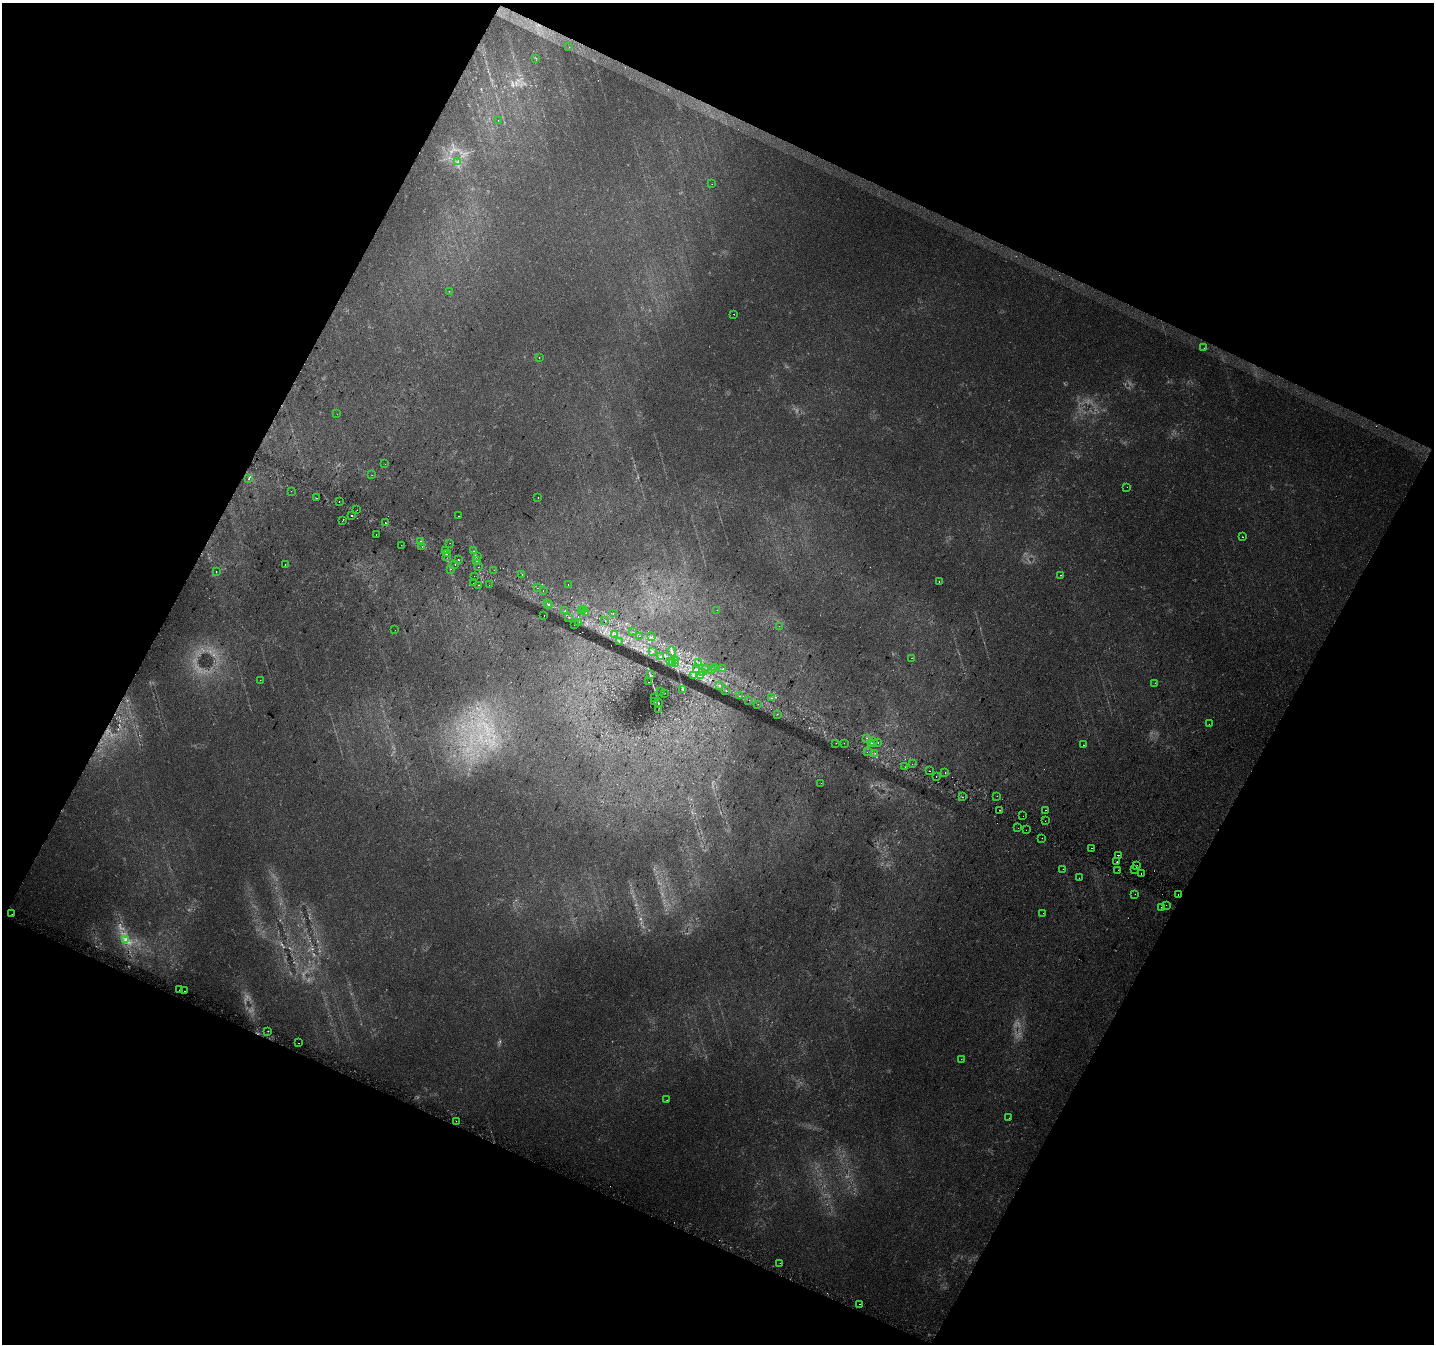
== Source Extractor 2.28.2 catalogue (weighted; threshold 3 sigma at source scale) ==
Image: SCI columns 28-5753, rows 307-5671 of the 5773 x 5911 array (HDU 1 of 3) = the unmasked area's bounding box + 8 px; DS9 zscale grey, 4 x 4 block average (1 PNG px = mean of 4 x 4 image px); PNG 1436 x 1346 px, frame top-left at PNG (2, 3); each listed source drawn as its Kron ellipse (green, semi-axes under 4 px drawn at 4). Shown black and unused: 45% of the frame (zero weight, under 2 of 3 exposures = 2% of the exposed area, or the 3 px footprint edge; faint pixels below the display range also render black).
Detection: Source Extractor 2.28.2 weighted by HDU 2 'WHT'. Background 0.0321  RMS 0.01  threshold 0.046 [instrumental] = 3 sigma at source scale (4.5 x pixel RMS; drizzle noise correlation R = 1.50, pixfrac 1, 0.0396/0.0396 arcsec/px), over >= 5 px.
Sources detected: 202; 20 too faint to see at this stretch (4 x 4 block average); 18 cosmic-ray / hot-pixel residue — neither listed nor drawn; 6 coinciding with a brighter row at this scale — not listed separately; the other 158 listed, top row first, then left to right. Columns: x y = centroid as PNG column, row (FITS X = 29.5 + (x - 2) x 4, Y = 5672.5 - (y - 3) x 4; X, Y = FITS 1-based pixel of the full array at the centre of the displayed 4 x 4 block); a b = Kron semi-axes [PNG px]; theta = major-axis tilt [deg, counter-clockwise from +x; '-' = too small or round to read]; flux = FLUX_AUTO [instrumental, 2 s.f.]
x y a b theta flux
569 47 2 2 - 2.2
536 58 2 2 - 1.6
498 120 2 2 - 0.96
457 162 2 2 - 2.3
712 184 2 2 - 1.2
449 291 2 2 - 1.4
734 314 2 2 - 12
1204 348 2 2 - 0.93
539 357 2 2 - 4.2
337 414 2 2 - 1
385 464 2 2 - 2.1
372 475 2 2 - 1.4
249 478 2 2 - 4.9
1127 487 2 2 - 0.9
291 491 2 2 - 5.4
317 498 2 2 - 4.4
538 498 2 2 - 7.7
339 502 2 2 - 3.8
357 510 2 2 - 14
351 516 2 2 - 22
458 516 2 2 - 4
342 521 2 2 - 4.3
385 523 2 2 - 9.5
376 535 2 2 - 19
1242 537 2 2 - 5.3
420 541 2 2 - 5
450 543 2 2 - 4.1
401 545 2 2 - 3.1
422 546 2 2 - 2.5
445 551 2 2 - 3.9
474 551 2 2 - 2.9
447 553 2 2 - 11
447 556 2 2 - 1.5
477 556 2 2 - 6.6
458 559 2 2 - 9.2
476 560 2 2 - 6.1
455 564 2 2 - 4.4
285 565 2 2 - 3
478 567 2 2 - 12
450 569 2 2 - 2.9
494 570 2 2 - 4.3
216 571 2 2 - 2.4
522 575 2 2 - 2.4
1061 575 2 2 - 2.3
474 576 2 2 - 3.2
939 581 2 2 - 5.5
474 583 2 2 - 12
479 585 2 2 - 32
489 585 2 2 - 2.5
568 585 2 2 - 2.4
537 588 2 2 - 10
543 591 2 2 - 17
547 603 2 2 - 7.2
549 605 2 2 - 8.9
581 610 2 2 - 1.2
584 610 2 2 - 8
717 610 2 2 - 1.1
564 611 2 2 - 11
586 613 2 2 - 37
613 614 2 2 - 1.2
544 615 2 2 - 35
569 618 2 2 - 2.4
605 621 2 2 - 3.2
579 622 2 2 - 2.3
574 625 2 2 - 5.3
779 626 2 2 - 0.77
395 630 2 2 - 2.5
633 632 2 2 - 16
615 634 2 2 - 9.7
639 636 2 2 - 5.2
652 637 2 2 - 2.2
619 641 2 2 - 2.5
652 651 2 2 - 2.8
672 652 5 2 - 11
660 657 2 2 - 4.2
912 658 2 2 - 1.4
675 661 2 2 - 8.6
670 662 2 2 - 1.6
672 662 3 2 - 4.6
699 663 2 2 - 3.2
676 664 3 2 - 5.8
714 668 2 2 - 1.1
706 669 2 2 - 8.8
723 669 2 2 - 65
697 670 2 2 - 11
712 670 2 2 - 1.5
702 673 4 2 - 9.9
650 675 3 2 - 5.9
693 675 2 2 - 3
701 676 2 2 - 13
260 680 2 2 - 2.2
648 682 2 2 - 1.6
1155 683 2 2 - 20
720 685 2 2 - 2.6
683 689 2 2 - 4.2
661 691 2 2 - 2.5
726 691 2 2 - 1.8
665 693 2 2 - 1.6
739 696 2 2 - 1.4
654 697 2 2 - 0.84
772 698 2 2 - 2.6
749 700 2 2 - 1.1
655 702 2 2 - 1.8
658 703 5 2 - 9.2
758 704 2 2 - 2.1
658 710 2 2 - 1.3
777 714 2 2 - 6.1
1209 724 2 2 - 1.9
867 738 2 2 - 8.8
873 741 2 2 - 14
878 742 2 2 - 20
836 743 2 2 - 1.8
844 743 2 2 - 1.2
871 743 3 2 - 7.4
1083 745 2 2 - 7.7
867 752 2 2 - 1.8
875 753 2 2 - 2.7
912 764 2 2 - 1.6
905 767 2 2 - 2.3
930 771 2 2 - 5.2
945 772 2 2 - 2.1
936 776 2 2 - 2.6
821 783 2 2 - 2.2
997 796 2 2 - 1.3
962 797 2 2 - 15
999 810 2 2 - 7.9
1046 810 2 2 - 10
1023 816 2 2 - 3.1
1045 821 2 2 - 1.9
1018 828 2 2 - 1.2
1026 830 2 2 - 3.4
1042 838 2 2 - 1.9
1092 848 2 2 - 4.9
1118 855 2 2 - 9.3
1117 862 2 2 - 16
1137 866 2 2 - 27
1063 869 2 2 - 1.2
1134 869 2 2 - 2.7
1118 870 2 2 - 7.4
1141 874 2 2 - 64
1079 878 2 2 - 1.1
1135 894 2 2 - 1.3
1178 894 2 2 - 10
1166 905 2 2 - 2.3
1162 907 2 2 - 11
1043 913 2 2 - 3.8
12 914 2 2 - 4.8
125 940 4 2 - 6.7
180 990 2 2 - 5.5
184 991 2 2 - 2
268 1031 2 2 - 4
298 1043 2 2 - 7.7
961 1059 2 2 - 4.4
667 1100 2 2 - 2.7
1009 1118 2 2 - 2.5
456 1121 2 2 - 4.7
780 1263 2 2 - 22
860 1304 2 2 - 11
Overlapping masked pixels (flux is a lower limit): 2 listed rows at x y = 867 738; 873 741
Diffuse or blended objects may show on this block-average render without a row.